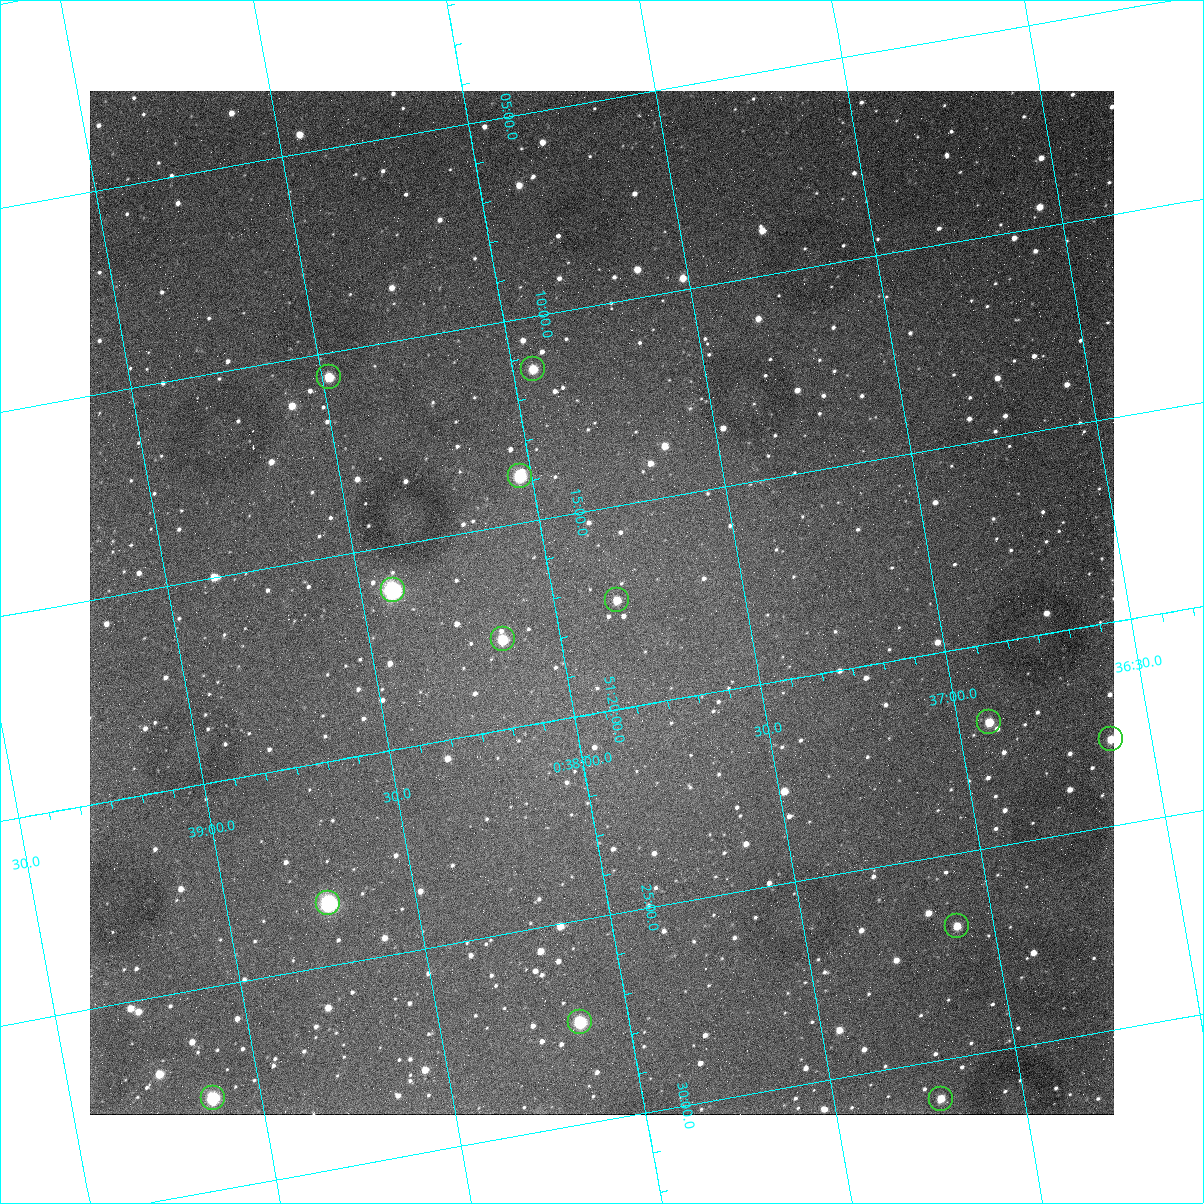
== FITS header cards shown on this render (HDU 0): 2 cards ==
NAXIS1  =                 1024
NAXIS2  =                 1024

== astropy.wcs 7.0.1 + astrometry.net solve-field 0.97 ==
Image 1024 x 1024 px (HDU 0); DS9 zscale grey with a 90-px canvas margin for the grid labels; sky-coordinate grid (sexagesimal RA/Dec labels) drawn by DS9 from the SOLVED WCS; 13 Tycho-2 reference stars matched to detected sources circled (green)
Header WCS: none
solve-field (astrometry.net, Tycho-2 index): SOLVED blind (the file carries no WCS)
Solved WCS: RA---TAN-SIP/DEC--TAN-SIP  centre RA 00:37:53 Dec +51:17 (9.47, +51.29 deg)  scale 1.49 arcsec/px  FOV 25.5' x 25.5'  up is -170 deg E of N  parity flipped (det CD > 0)
(file carries no celestial WCS; the grid is the blind solution)
Tycho-2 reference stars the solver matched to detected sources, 13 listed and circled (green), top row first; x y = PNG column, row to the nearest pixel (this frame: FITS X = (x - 90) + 1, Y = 1024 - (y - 91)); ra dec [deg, ICRS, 3 dp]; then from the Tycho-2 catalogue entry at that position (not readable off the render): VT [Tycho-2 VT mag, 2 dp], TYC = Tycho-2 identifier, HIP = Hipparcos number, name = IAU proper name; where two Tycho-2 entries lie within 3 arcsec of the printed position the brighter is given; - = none
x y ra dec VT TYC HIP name
533 369 9.486 +51.188 10.87 3261-2086-1 - -
329 377 9.620 +51.177 10.71 3261-2090-1 - -
520 476 9.507 +51.231 9.24 3261-2068-1 - -
393 590 9.604 +51.268 7.70 3261-1879-1 3018 -
617 600 9.459 +51.289 11.04 3261-1703-1 - -
503 639 9.538 +51.296 10.24 3261-1493-1 - -
989 722 9.229 +51.365 11.03 3261-2198-1 - -
1111 739 9.152 +51.381 11.06 3261-1519-1 - -
328 903 9.683 +51.391 7.88 3261-1837-1 - -
957 926 9.274 +51.446 10.91 3261-1253-1 - -
580 1022 9.532 +51.458 9.03 3261-1423-1 - -
213 1098 9.782 +51.462 9.45 3261-1155-1 - -
941 1099 9.305 +51.516 11.13 3261-2117-1 - -